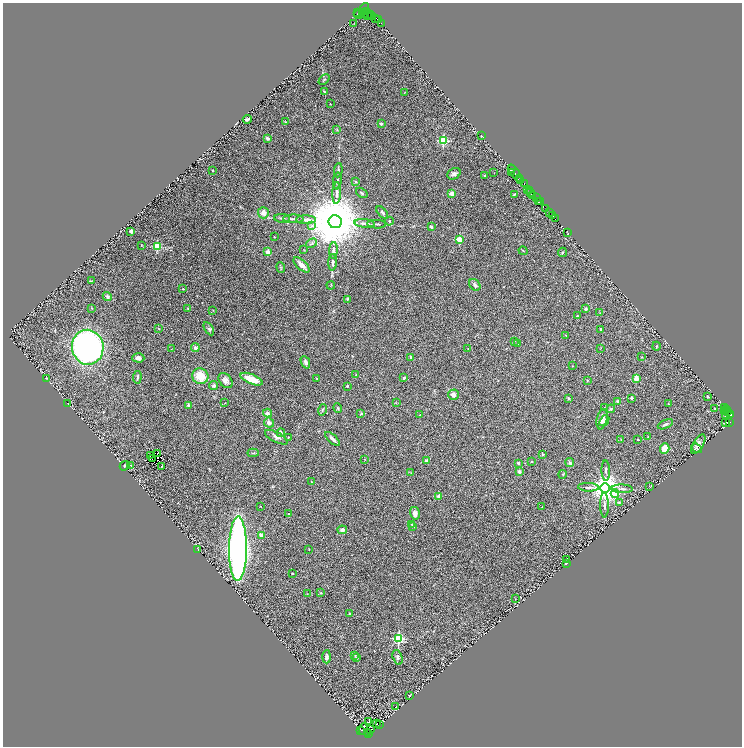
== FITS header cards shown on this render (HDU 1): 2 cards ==
NAXIS1  =                 1479
NAXIS2  =                 1488

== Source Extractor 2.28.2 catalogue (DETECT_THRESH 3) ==
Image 1479 x 1488 px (HDU 1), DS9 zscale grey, zoomed out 1/2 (1 PNG px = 2 x 2 image px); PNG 744 x 748 px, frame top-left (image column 2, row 1487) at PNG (3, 3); each listed source drawn as its Kron ellipse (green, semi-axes under 4 px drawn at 4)
Background 0.152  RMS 0.019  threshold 0.0562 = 3 sigma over >= 5 px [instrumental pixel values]
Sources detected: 263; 44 cannot appear on this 1/2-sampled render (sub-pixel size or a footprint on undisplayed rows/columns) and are neither listed nor drawn; the other 219 listed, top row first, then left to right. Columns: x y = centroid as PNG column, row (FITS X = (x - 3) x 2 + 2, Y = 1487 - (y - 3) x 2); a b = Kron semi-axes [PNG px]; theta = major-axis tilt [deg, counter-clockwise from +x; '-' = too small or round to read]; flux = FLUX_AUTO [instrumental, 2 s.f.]
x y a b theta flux
364 9 6 3 56 190
358 12 2 2 - 110
362 12 3 2 - 110
367 12 2 1 - 82
365 13 4 2 - 96
358 15 4 2 - 200
369 15 4 1 - 360
371 15 2 1 - 290
367 16 3 2 - 170
372 16 2 2 - 260
376 19 2 1 - 15
378 20 4 2 - 420
381 23 2 1 - 3.8
354 24 4 1 - 1.1
324 80 6 3 45 4.4
324 91 3 3 - 3.2
404 93 3 2 - 2.1
330 104 2 1 - 1.9
247 119 4 2 - 7.5
285 122 3 3 - 2.5
381 124 2 2 - 17
337 130 3 3 - 3.2
481 136 2 1 - 0.92
267 138 4 3 - 7.6
443 141 3 3 - 340
511 169 2 1 - 8.4
212 170 2 2 - 4.2
338 170 7 2 81 4.1
512 172 2 1 - 3.1
494 173 2 1 - 1
515 173 10 2 -57 19
454 174 7 5 32 13
484 176 3 3 - 3
520 178 2 1 - 500
520 180 2 2 - 220
337 181 8 3 84 6.9
355 182 2 2 - 6.1
524 184 2 2 - 170
528 190 2 1 - 420
530 191 3 2 - 61
531 192 3 2 - 420
337 193 11 3 87 17
362 193 6 3 -35 4.3
452 193 2 2 - 63
514 194 3 2 - 5.1
533 195 2 2 - 51
537 197 2 1 - 300
540 201 2 2 - 38
538 202 3 1 - 340
545 208 2 1 - 30
382 212 7 3 -51 7.5
263 213 5 5 - 23
549 213 2 2 - 160
553 216 3 2 - 16
282 218 8 2 -2 5.1
293 219 10 3 -1 8.4
555 219 2 1 - 37
306 220 10 3 0 16
389 221 4 3 - 4.7
335 222 6 6 - 43000
365 223 10 3 -5 16
377 224 9 2 -4 6
312 225 4 2 - 3.5
431 227 3 2 - 12
131 231 2 2 - 34
568 233 4 2 - 10
274 237 2 2 - 1.9
459 239 3 3 - 120
311 243 6 2 31 4.3
141 245 2 2 - 1.5
157 247 3 3 - 210
304 250 3 2 - 1.2
333 250 8 3 85 13
523 251 4 2 - 2.4
268 252 3 2 - 53
562 252 5 3 - 4.2
333 262 8 3 87 6.3
301 265 10 4 -42 22
281 268 5 3 - 4.3
91 281 4 3 - 2.3
331 285 4 2 - 2.4
475 285 6 5 - 8.9
183 289 2 2 - 4.6
107 296 5 4 - 10
347 299 3 3 - 3.4
92 308 2 2 - 1.7
188 309 3 2 - 3.2
586 309 2 2 - 17
213 310 2 2 - 1.5
600 313 3 2 - 1.7
577 316 3 2 - 3.3
158 329 4 2 - 1.9
209 329 7 4 -60 6.3
600 329 2 2 - 9.7
566 335 2 2 - 1.6
514 342 4 2 - 1.7
518 343 3 2 - 2.8
656 346 4 2 - 3.2
88 347 17 16 - 1400
195 348 4 3 - 10
601 348 2 2 - 1.4
171 349 2 1 - 1.1
468 349 3 3 - 2.2
410 357 2 2 - 12
642 357 3 2 - 2.4
138 358 6 4 -3 14
305 362 6 4 -66 12
572 366 2 2 - 1.4
356 375 4 3 - 4.3
200 376 8 7 - 73
137 377 6 3 83 4.8
46 378 3 2 - 2
317 378 2 2 - 1.7
404 378 2 2 - 5
251 379 12 5 -22 62
636 379 4 3 - 35
587 380 2 2 - 5.3
225 381 8 6 -51 19
214 385 4 4 - 8.3
347 386 2 2 - 3.3
453 395 5 5 - 14
708 396 3 2 - 4
569 398 3 3 - 4.7
632 398 2 2 - 30
618 402 4 3 - 7.2
68 403 2 1 - 0.9
225 403 2 1 - 1.1
396 403 3 3 - 2.2
668 404 4 2 - 2.3
188 406 2 2 - 27
725 407 2 1 - 17
338 408 4 3 - 4.1
604 408 3 3 - 3.2
715 408 2 2 - 3
611 409 4 3 - 5.1
727 409 2 1 - 83
322 410 6 2 77 3.6
725 410 2 1 - 57
728 411 3 2 - 240
267 413 4 4 - 9.8
361 414 4 3 - 2.9
420 415 3 2 - 2.9
725 415 3 1 - 6.8
731 415 3 2 - 620
602 419 10 5 79 15
604 421 6 3 52 5.6
729 422 2 2 - 500
269 423 5 4 - 14
726 423 2 1 - 66
665 424 8 2 24 6.6
281 433 4 3 - 6.7
276 437 12 5 -27 16
288 437 2 2 - 2.5
648 437 2 2 - 1.6
333 439 9 3 -43 14
638 439 2 2 - 5.4
621 440 3 2 - 1.6
698 444 11 5 58 20
665 448 5 4 - 48
697 448 5 4 - 6.7
157 453 3 3 - 3.1
253 453 5 2 - 3.6
543 454 2 2 - 13
151 455 2 1 - 0.01
152 458 2 1 - 0.75
365 459 2 2 - 1.2
427 460 4 3 - 13
532 461 2 2 - 2.3
518 463 3 3 - 5.7
570 463 4 4 - 6.2
131 465 2 2 - 1.1
125 466 5 4 - 5
162 466 3 1 - 2.5
519 471 4 3 - 11
606 471 10 3 -88 9.5
411 473 3 3 - 2
563 474 4 2 - 2.8
312 482 3 2 - 2
650 486 4 1 - 1.1
588 487 10 3 -3 9.2
605 488 5 5 - 6100
622 489 10 3 -2 12
615 494 4 3 - 96
438 496 2 2 - 37
619 503 4 3 - 3.1
604 505 12 3 -89 10
261 506 2 2 - 1.2
542 507 2 1 - 0.81
415 513 6 5 - 19
289 514 2 2 - 4.2
411 524 4 3 - 3.1
413 527 3 2 - 4.9
342 530 5 4 - 8.4
261 535 4 4 - 15
198 549 3 1 - 1.4
238 549 32 9 89 2300
309 549 3 1 - 1.4
567 559 2 1 - 0.89
566 563 2 2 - 17
292 573 2 2 - 4.6
321 593 3 3 - 3.5
307 594 3 2 - 1.8
515 599 2 2 - 1.5
350 613 2 2 - 11
399 638 3 3 - 390
355 655 3 2 - 2
327 657 6 3 87 8.6
397 657 7 5 -74 11
356 658 4 3 - 3.2
409 695 2 1 - 2.1
396 707 2 2 - 0.94
368 722 2 1 - 1.2
376 724 2 1 - 1.2
379 725 2 1 - 1.1
363 729 6 2 73 2.1
371 729 2 1 - 1
361 730 3 2 - 88
368 732 2 1 - 6.4
368 734 2 2 - 13
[44 sub-pixel or undisplayed-footprint detections neither listed nor drawn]